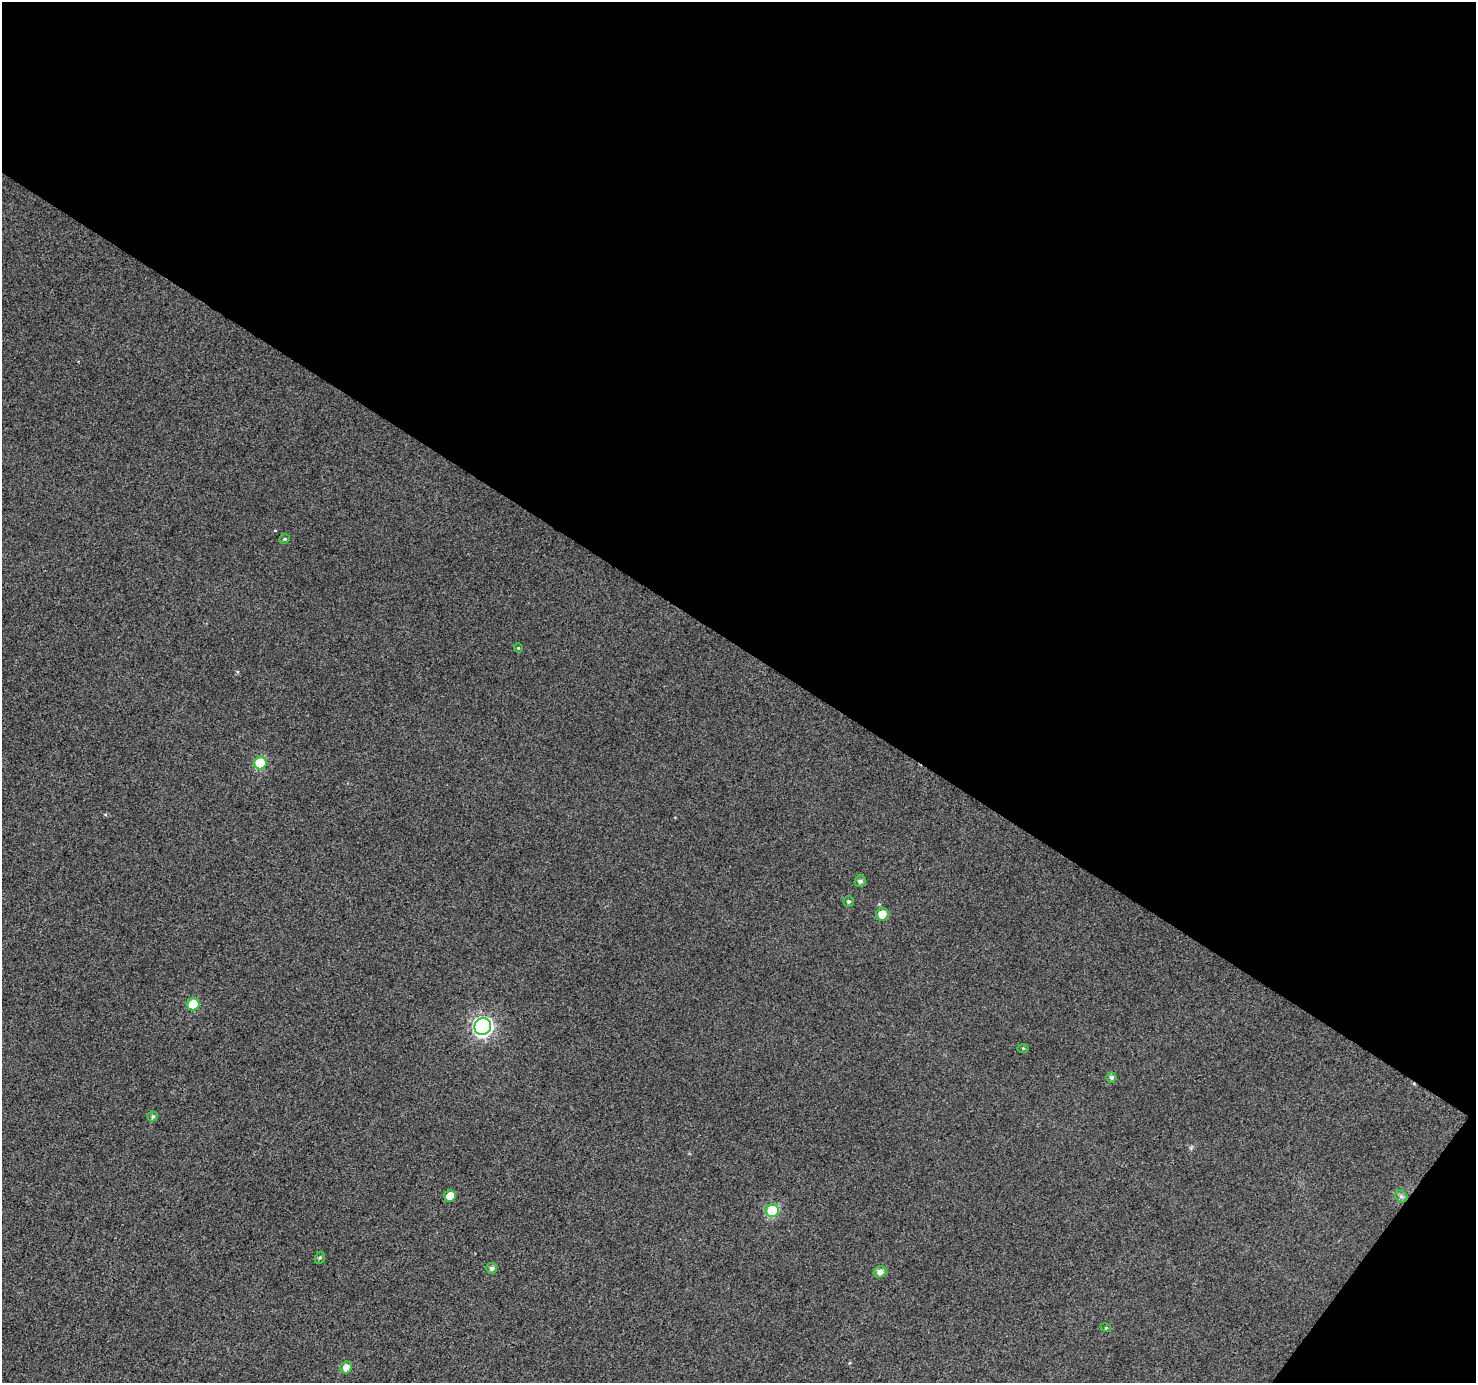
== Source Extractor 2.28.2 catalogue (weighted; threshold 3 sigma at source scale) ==
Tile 2 of 2 x 2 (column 2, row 1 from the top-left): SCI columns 1477-2950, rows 1499-2879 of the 2951 x 2977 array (HDU 1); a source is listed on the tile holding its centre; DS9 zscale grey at full resolution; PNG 1478 x 1385 px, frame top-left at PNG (2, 2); each listed source drawn as its Kron ellipse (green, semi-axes under 4 px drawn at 4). Shown black and unused: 48% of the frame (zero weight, under 3 of 4 exposures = <1% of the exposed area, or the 3 px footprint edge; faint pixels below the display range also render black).
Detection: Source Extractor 2.28.2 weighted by HDU 2 'WHT'; one run over the whole footprint, this tile lists its part. Background 0.0135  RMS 0.011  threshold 0.0499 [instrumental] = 3 sigma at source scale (4.5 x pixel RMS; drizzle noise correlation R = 1.50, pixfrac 1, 0.0396/0.0396 arcsec/px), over >= 5 px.
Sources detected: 19; all 19 listed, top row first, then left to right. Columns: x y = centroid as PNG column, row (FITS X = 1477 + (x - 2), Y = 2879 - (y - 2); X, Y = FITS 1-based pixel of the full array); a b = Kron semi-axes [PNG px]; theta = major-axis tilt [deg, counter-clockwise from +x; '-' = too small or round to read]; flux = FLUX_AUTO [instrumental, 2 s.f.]
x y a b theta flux
285 539 5 4 - 1.6
518 648 5 3 - 0.85
260 763 6 6 - 38
860 881 6 5 - 3.2
848 901 5 5 - 1.9
882 914 6 6 - 12
193 1004 6 6 - 31
483 1026 8 8 - 340
1023 1048 5 3 - 1.1
1111 1077 5 5 - 2.6
153 1117 5 5 - 1.9
450 1196 6 5 - 15
1401 1196 7 5 -44 2.4
772 1211 6 6 - 59
320 1258 6 5 - 1.8
492 1268 5 5 - 3.4
880 1272 6 5 - 5.8
1106 1328 5 3 - 1.1
346 1367 6 5 - 7.3